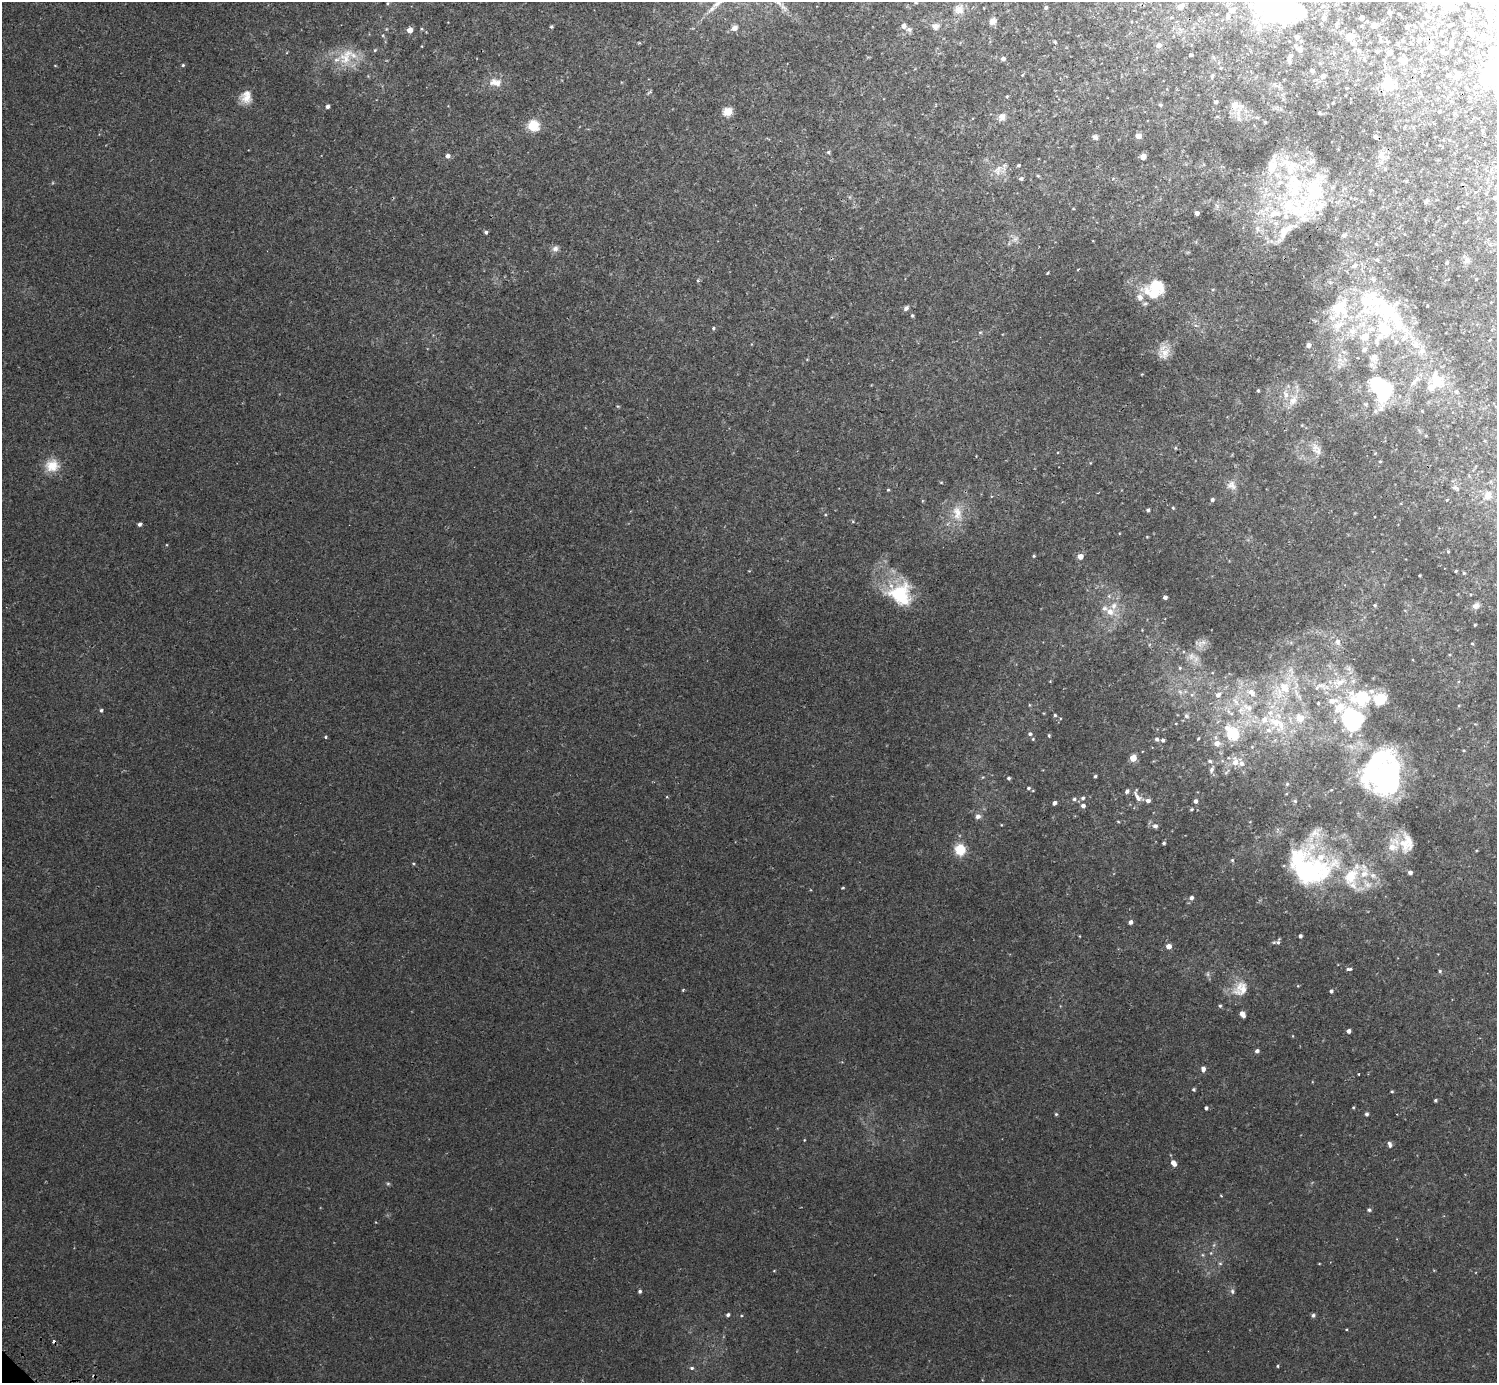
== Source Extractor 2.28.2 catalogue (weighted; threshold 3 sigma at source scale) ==
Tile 10 of 4 x 4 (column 2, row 3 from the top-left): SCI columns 1539-3033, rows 1586-2966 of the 6070 x 6071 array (HDU 1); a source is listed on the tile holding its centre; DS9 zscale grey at full resolution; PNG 1499 x 1385 px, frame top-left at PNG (2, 2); no overlay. Shown black and unused: <1% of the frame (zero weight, under 2 of 3 exposures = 3% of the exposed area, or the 3 px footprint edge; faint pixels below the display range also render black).
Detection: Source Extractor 2.28.2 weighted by HDU 2 'WHT'; one run over the whole footprint, this tile lists its part. Background 0.00212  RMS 0.0043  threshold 0.0192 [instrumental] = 3 sigma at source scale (4.5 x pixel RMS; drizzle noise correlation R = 1.50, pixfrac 1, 0.05/0.05 arcsec/px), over >= 5 px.
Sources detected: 331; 1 too faint to see at this stretch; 7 inside a brighter object's white glare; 1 cosmic-ray / hot-pixel residue — not listed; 64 inside a brighter listed object's ellipse — not listed separately; the other 258 listed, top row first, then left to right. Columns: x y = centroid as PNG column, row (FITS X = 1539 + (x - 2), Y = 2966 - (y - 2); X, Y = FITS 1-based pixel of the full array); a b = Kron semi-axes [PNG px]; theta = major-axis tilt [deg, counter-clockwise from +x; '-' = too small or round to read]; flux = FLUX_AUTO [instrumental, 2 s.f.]
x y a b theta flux
915 2 4 4 - 0.62
387 3 5 4 - 0.52
1279 3 49 34 -23 130
1459 3 5 5 - 0.8
1490 3 12 6 84 2.5
1180 7 5 5 - 4.3
1448 7 16 9 81 2.9
1046 8 4 4 - 0.79
959 9 14 13 - 4.1
1231 10 8 6 9 1.6
1389 13 4 4 - 2
1427 16 5 4 - 0.59
1228 17 8 4 79 0.96
1361 18 4 4 - 3.2
992 21 8 7 - 2.5
1374 25 4 4 - 2.8
1451 25 4 2 - 0.42
1494 25 5 5 - 0.62
904 26 5 5 - 1.9
935 26 11 9 2 2.5
1407 26 4 3 - 1.2
551 27 4 3 - 0.6
734 28 7 6 - 2.5
909 29 8 6 -2 1.2
410 30 4 4 - 4
1469 31 5 3 - 0.65
383 35 5 5 - 0.58
1349 37 11 7 21 2.4
1482 38 8 5 0 0.84
1419 39 7 5 73 1
1301 41 5 5 - 0.69
1380 41 6 4 89 0.5
1403 41 6 4 -3 0.41
1055 42 4 3 - 0.45
1451 44 5 4 - 0.86
1159 45 6 5 - 1.9
1295 45 5 5 - 0.68
1481 45 2 2 - 0.32
421 46 4 2 - 0.27
1430 48 6 6 - 2.7
1492 48 7 6 - 0.87
375 50 5 4 - 0.53
1300 50 6 5 - 1.7
1358 50 7 6 - 1
1377 51 5 4 - 0.74
1442 51 5 4 - 0.64
1390 52 5 4 - 3
1334 53 5 5 - 0.52
1191 55 4 3 - 0.95
346 56 29 18 61 12
1290 56 6 4 51 0.93
1003 59 4 4 - 1.4
1460 60 3 3 - 0.32
1404 61 7 5 -20 4.8
55 65 4 3 - 0.3
183 65 4 4 - 0.57
1220 68 4 2 - 0.28
1312 70 5 4 - 1
1457 74 8 5 77 3.2
1022 75 4 4 - 0.36
1448 75 6 4 18 0.54
1212 76 7 4 67 0.58
1323 76 5 5 - 1.7
495 82 19 11 -6 4.8
1387 84 22 15 31 7.6
1475 87 5 4 - 0.64
650 92 6 4 35 0.62
1007 96 3 3 - 0.43
246 97 15 13 80 4.9
1216 102 4 4 - 0.74
1160 105 4 4 - 0.72
1235 105 8 6 -4 4.9
327 106 4 4 - 1.3
728 111 5 5 - 17
1319 113 3 3 - 0.68
1238 114 21 5 -89 2.2
1002 117 10 8 61 2.3
533 125 12 12 - 8.8
1483 131 4 3 - 0.36
1138 136 5 4 - 3.5
1095 137 8 6 -42 1.1
1375 137 4 4 - 1.2
828 152 5 4 - 0.6
447 156 5 5 - 1.7
1143 156 5 4 - 3.6
1382 156 13 7 -74 2.7
1019 165 3 3 - 0.76
1291 167 32 16 25 16
998 169 17 7 36 3.3
1038 176 4 4 - 0.49
1021 178 5 5 - 1
1406 181 3 3 - 0.45
1495 198 5 4 - 0.68
1426 201 7 4 45 0.74
1295 208 62 41 -5 58
1197 213 4 4 - 1.7
486 232 4 4 - 0.92
1015 239 11 8 36 2.1
555 248 9 8 - 1.6
1466 261 10 7 24 1.5
1447 262 4 3 - 0.43
1078 269 3 2 - 0.33
1047 273 3 2 - 0.36
698 281 5 4 - 0.6
1213 289 5 3 - 0.35
1153 293 28 13 -19 10
906 308 7 6 - 1.2
1390 313 101 32 -33 51
912 315 4 4 - 0.59
1337 326 18 11 90 6.7
713 328 5 4 - 0.6
1352 331 10 9 - 3.4
980 332 6 4 0 0.53
1365 336 7 6 - 6.4
1490 340 3 3 - 0.35
1309 345 5 4 - 1.7
1364 349 6 6 - 1.7
1344 352 6 5 - 0.92
1164 353 19 14 51 5
1340 360 13 5 -21 2
1440 380 35 16 -55 13
1415 381 17 5 45 2.5
1381 389 36 25 -64 29
1258 390 4 3 - 0.48
1293 400 21 11 56 5.4
1426 436 4 3 - 0.32
1176 448 5 3 - 0.38
1316 449 19 11 -55 4.2
1380 461 3 3 - 0.42
1090 463 5 3 - 0.31
52 465 19 17 8 7.7
941 482 5 3 - 0.38
1232 485 14 11 -33 3.1
1455 488 9 5 -20 0.88
888 490 3 3 - 0.45
1488 495 11 9 68 3.2
1212 499 4 4 - 0.94
1173 508 4 3 - 0.48
1148 510 4 4 - 0.84
957 513 25 13 -77 7.7
853 522 5 3 - 0.44
139 524 4 4 - 1.1
1147 537 4 3 - 0.3
1448 551 4 4 - 0.46
1034 556 4 3 - 0.45
1080 556 5 4 - 3.8
1456 571 3 2 - 0.39
1464 573 4 4 - 0.47
1420 575 3 2 - 0.41
900 594 32 28 -31 23
1109 596 6 5 - 0.78
1165 597 4 3 - 1.4
1375 605 5 5 - 0.67
1476 606 10 8 34 1.8
1110 612 11 9 -14 4.4
1475 625 3 2 - 0.43
1142 630 3 3 - 0.25
1337 642 7 7 - 1.8
1201 643 17 7 33 2.8
1472 644 4 3 - 0.43
1191 656 11 11 - 3.5
1180 668 5 4 - 0.59
1340 682 25 11 16 8.8
1285 688 20 14 -56 10
1180 692 7 6 - 1.4
1252 693 14 9 -51 4.4
1192 695 6 4 1 0.8
1218 695 8 6 37 2
1379 699 19 17 18 8.4
1318 703 4 3 - 0.48
1029 705 5 3 - 0.39
1459 705 4 3 - 0.32
1248 708 18 11 -20 6.8
101 710 4 4 - 0.65
1229 711 11 6 -65 2.1
1055 715 4 4 - 0.58
1186 716 7 6 - 1.1
1300 718 7 7 - 5.1
1353 719 39 31 -71 43
1277 723 33 14 -35 13
1233 733 11 8 -61 23
1030 734 5 5 - 0.91
1049 735 5 3 - 0.48
325 737 4 3 - 0.54
1198 738 4 3 - 0.45
1033 739 4 4 - 0.45
1157 739 6 5 - 0.93
1163 740 4 4 - 0.87
1217 743 8 7 - 2.8
1464 750 4 3 - 0.37
1133 758 5 4 - 6.7
1210 761 5 4 - 0.77
1235 762 9 7 -84 3.8
1374 764 65 30 48 52
1212 770 9 5 74 1.5
1095 776 4 3 - 0.68
1009 778 4 4 - 0.76
1287 784 4 4 - 0.44
1028 788 5 4 - 0.6
1138 796 21 9 -62 3
667 797 4 3 - 0.34
1083 798 5 5 - 0.99
1074 799 5 5 - 0.87
1196 801 5 4 - 1.3
1295 801 5 4 - 0.5
1054 803 4 3 - 1.2
1083 806 5 5 - 1.5
1191 809 5 4 - 0.52
978 816 8 7 - 1.5
1118 821 5 3 - 0.34
1155 826 8 6 -1 1.4
1164 843 4 3 - 0.67
1403 843 21 14 -72 7.9
960 849 9 9 - 11
1232 860 5 5 - 0.55
413 863 5 3 - 0.4
1305 869 64 51 -18 85
1410 872 4 4 - 1.5
1373 875 11 8 -23 2.8
843 888 5 3 - 0.39
1191 898 5 5 - 1.4
1130 922 4 4 - 1.4
1079 936 4 3 - 0.27
1300 936 4 4 - 0.95
1278 942 8 4 65 0.96
1169 946 4 4 - 3.5
1349 969 7 4 6 0.83
1440 971 5 5 - 0.61
1239 987 31 9 51 6.1
1331 991 4 4 - 0.77
1242 1014 6 4 -59 2.6
1348 1031 4 4 - 1.5
1293 1036 4 3 - 0.29
1257 1051 4 4 - 1.4
1203 1069 6 4 -86 2
1358 1074 2 2 - 0.36
1194 1089 4 4 - 0.63
1392 1091 4 4 - 0.4
1435 1100 3 3 - 0.64
1353 1107 4 3 - 0.41
1206 1108 3 3 - 0.86
1056 1114 4 4 - 0.54
1366 1114 4 4 - 0.95
804 1140 4 3 - 0.3
1390 1144 8 5 -66 1.2
1173 1163 7 5 -55 2.9
388 1184 6 4 0 0.55
1221 1196 4 3 - 0.33
1369 1210 5 4 - 0.84
1220 1264 6 4 -1 0.54
774 1271 4 3 - 0.31
640 1291 4 4 - 0.83
1232 1291 8 5 -80 1
728 1315 4 4 - 0.96
1313 1315 5 4 - 0.97
1278 1366 3 3 - 0.41
692 1368 6 4 -1 0.79
94 1376 4 4 - 0.51
Overlapping masked pixels (flux is a lower limit): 1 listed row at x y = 94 1376
Isophote crosses this tile's border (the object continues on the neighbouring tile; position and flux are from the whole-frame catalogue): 4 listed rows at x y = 915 2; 1279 3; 1459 3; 1490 3
Unlisted compact peaks at least as high as the median listed source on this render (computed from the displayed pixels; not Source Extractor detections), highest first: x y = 683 990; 741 1315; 1346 1329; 1298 986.